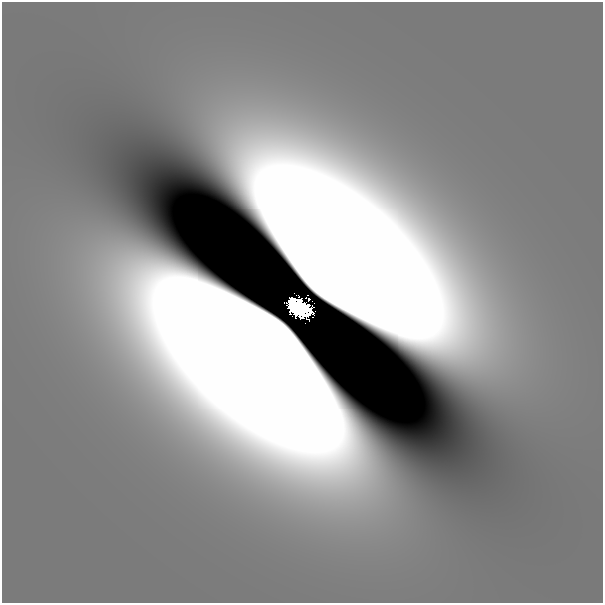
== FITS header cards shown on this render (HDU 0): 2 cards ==
NAXIS1  =                  601
NAXIS2  =                  601

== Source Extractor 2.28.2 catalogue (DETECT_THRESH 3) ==
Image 601 x 601 px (HDU 0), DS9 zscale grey, 1 PNG px = 1 image px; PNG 605 x 605 px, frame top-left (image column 1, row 601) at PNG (2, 2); no overlay
Background 6.90e-10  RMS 7.9e-10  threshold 2.37e-09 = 3 sigma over >= 5 px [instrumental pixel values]
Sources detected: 5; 2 with non-positive FLUX_AUTO (blend fragments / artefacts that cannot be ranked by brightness) are not listed; the other 3 listed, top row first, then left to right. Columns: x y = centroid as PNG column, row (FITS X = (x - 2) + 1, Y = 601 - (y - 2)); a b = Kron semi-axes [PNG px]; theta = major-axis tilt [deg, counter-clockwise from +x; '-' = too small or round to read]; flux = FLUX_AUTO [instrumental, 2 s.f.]
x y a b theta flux
308 298 7 4 -60 0.16
299 308 26 16 -33 6.4
305 323 2 2 - 0.01
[2 non-positive-flux detections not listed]